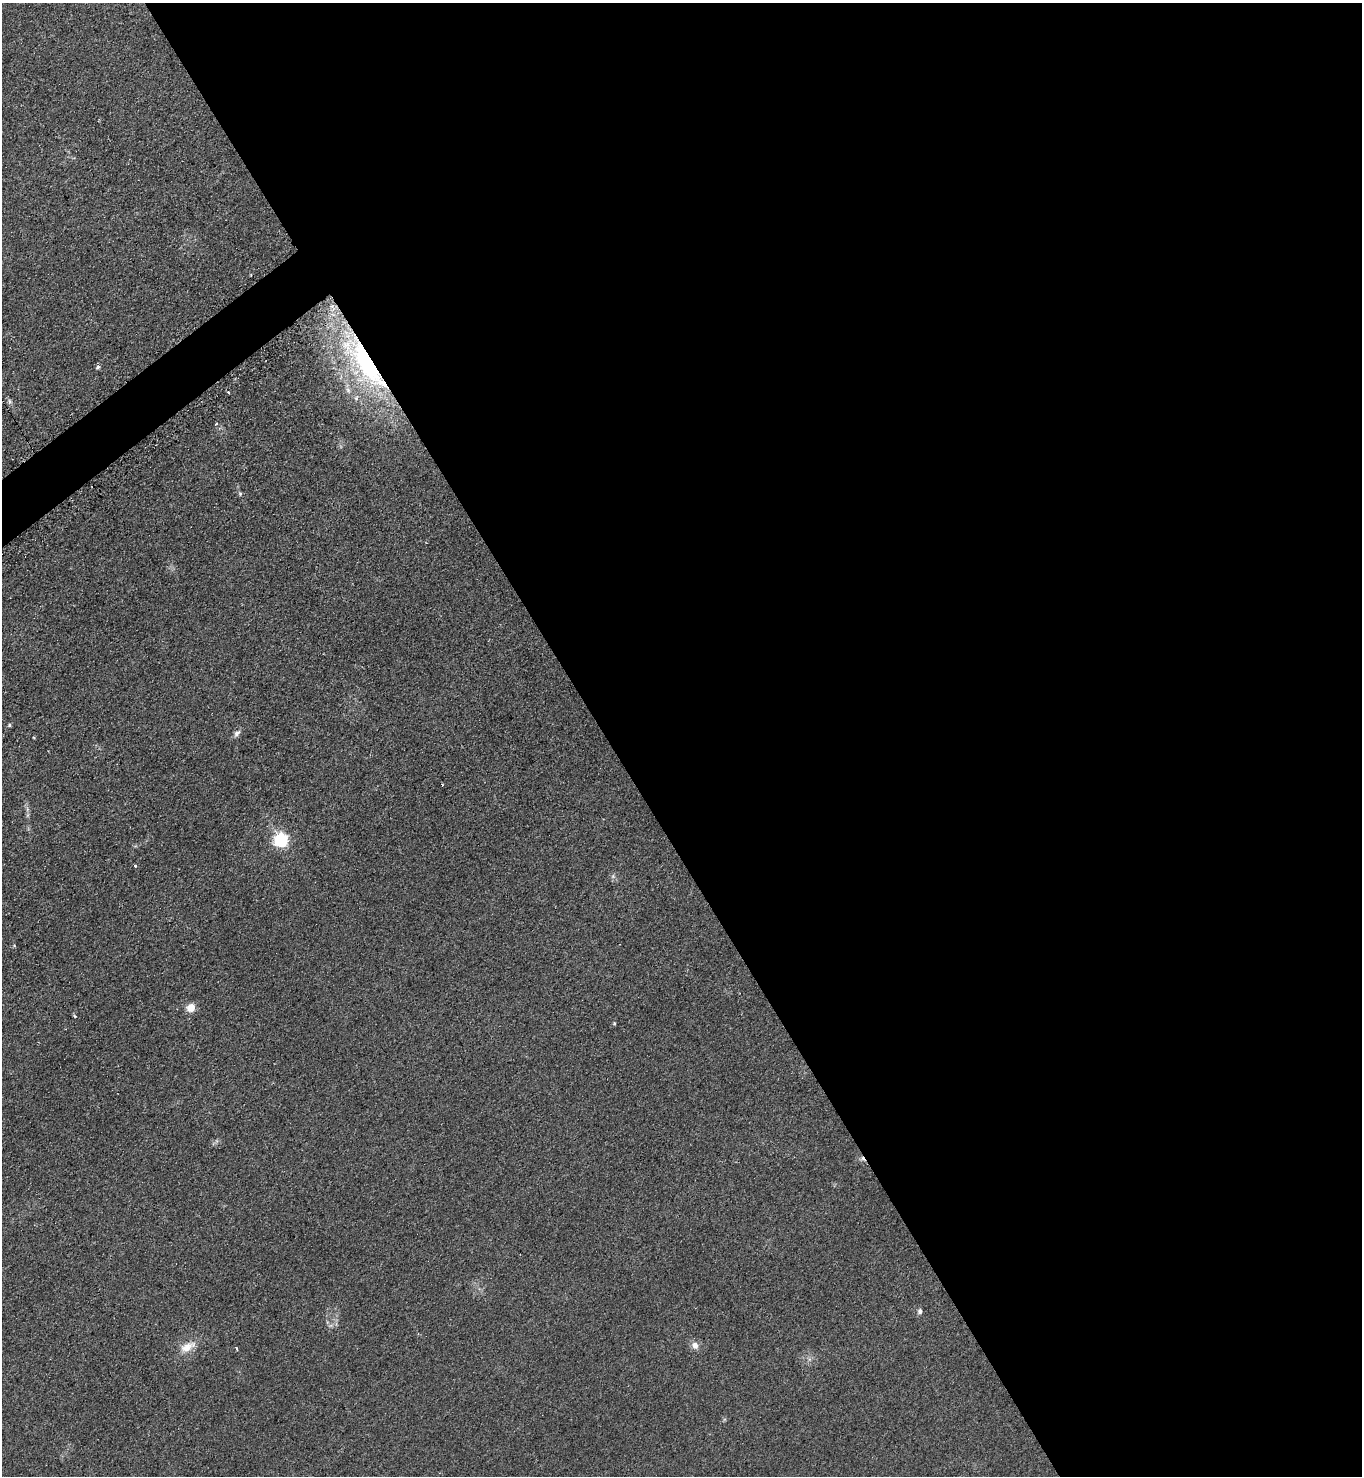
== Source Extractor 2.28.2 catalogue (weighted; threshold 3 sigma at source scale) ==
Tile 8 of 4 x 4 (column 4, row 2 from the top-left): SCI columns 4241-5600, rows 2967-4440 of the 5906 x 5921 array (HDU 1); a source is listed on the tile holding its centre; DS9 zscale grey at full resolution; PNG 1364 x 1478 px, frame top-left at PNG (2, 3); no overlay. Shown black and unused: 57% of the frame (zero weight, under 2 of 3 exposures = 2% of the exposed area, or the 3 px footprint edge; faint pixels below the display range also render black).
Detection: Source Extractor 2.28.2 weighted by HDU 2 'WHT'; one run over the whole footprint, this tile lists its part. Background 0.1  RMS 0.012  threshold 0.0523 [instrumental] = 3 sigma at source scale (4.5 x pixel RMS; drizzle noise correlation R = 1.50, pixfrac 1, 0.05/0.05 arcsec/px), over >= 5 px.
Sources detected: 21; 2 cosmic-ray / hot-pixel residue — not listed; the other 19 listed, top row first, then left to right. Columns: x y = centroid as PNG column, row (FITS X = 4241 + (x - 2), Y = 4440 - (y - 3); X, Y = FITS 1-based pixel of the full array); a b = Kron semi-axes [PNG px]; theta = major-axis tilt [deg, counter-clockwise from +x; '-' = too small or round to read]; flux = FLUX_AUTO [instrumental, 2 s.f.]
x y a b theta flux
366 365 78 26 -56 210
98 367 6 5 - 2.1
348 390 10 6 -69 5.4
10 401 7 5 -88 2.5
217 424 4 2 - 1.3
240 494 5 5 - 1.6
9 725 4 4 - 1.5
237 733 11 7 48 4.4
442 785 3 2 - 1.2
281 840 6 6 - 230
135 866 3 3 - 2.1
191 1008 8 7 - 14
74 1016 4 3 - 1.8
614 1024 5 4 - 1.3
920 1311 7 6 - 3
695 1345 9 8 - 7.2
187 1347 20 11 31 16
236 1349 3 3 - 3.6
809 1359 7 4 -72 2.3
Overlapping masked pixels (flux is a lower limit): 1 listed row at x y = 366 365